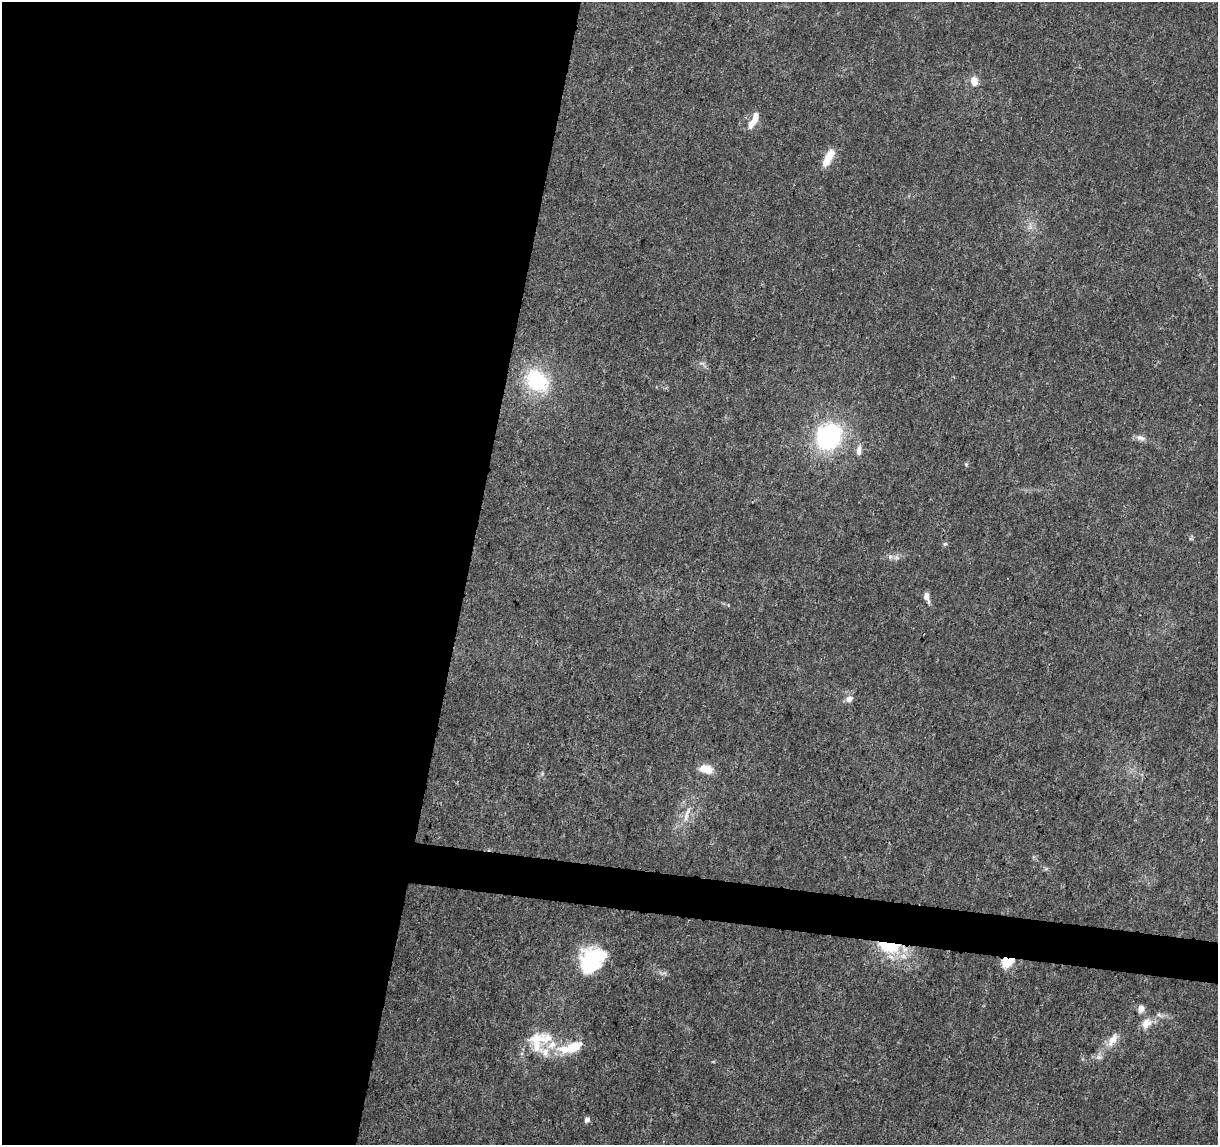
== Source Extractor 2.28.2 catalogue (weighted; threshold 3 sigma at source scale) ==
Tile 5 of 4 x 4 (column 1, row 2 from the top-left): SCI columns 3-1218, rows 2515-3657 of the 4875 x 5084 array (HDU 1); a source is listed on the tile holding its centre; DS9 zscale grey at full resolution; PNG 1220 x 1147 px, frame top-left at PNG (2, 2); no overlay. Shown black and unused: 41% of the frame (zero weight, under 3 of 5 exposures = <1% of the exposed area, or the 3 px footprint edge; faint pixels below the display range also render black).
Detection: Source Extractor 2.28.2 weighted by HDU 2 'WHT'; one run over the whole footprint, this tile lists its part. Background 0.007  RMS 0.0012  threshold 0.00538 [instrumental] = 3 sigma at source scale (4.5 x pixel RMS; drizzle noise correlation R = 1.50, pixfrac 1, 0.0396/0.0396 arcsec/px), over >= 5 px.
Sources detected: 33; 2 inside a brighter object's white glare — not listed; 7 inside a brighter listed object's ellipse — not listed separately; the other 24 listed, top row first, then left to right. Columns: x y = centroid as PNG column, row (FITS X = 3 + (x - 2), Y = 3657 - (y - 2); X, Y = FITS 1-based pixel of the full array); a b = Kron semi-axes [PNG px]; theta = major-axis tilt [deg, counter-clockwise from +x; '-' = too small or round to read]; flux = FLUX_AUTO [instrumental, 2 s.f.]
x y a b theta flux
974 81 13 9 -76 1
754 121 21 7 51 1.3
830 155 16 9 59 1.8
537 381 29 23 -44 8.7
829 436 24 21 51 16
1140 438 14 7 -17 0.61
859 450 14 6 85 0.72
966 464 5 5 - 0.16
945 544 6 4 1 0.16
897 557 9 6 -1 0.49
926 597 12 6 -72 0.74
849 699 9 8 - 0.72
708 770 10 9 - 1.4
686 817 22 6 70 1.1
889 947 31 15 -13 5.7
1007 961 10 8 18 3.3
588 967 18 15 -26 5.9
1141 1009 7 7 - 0.8
1146 1023 14 10 50 1.4
538 1038 29 15 8 3.2
1113 1040 21 9 58 1.4
571 1047 35 13 15 4
1099 1057 9 6 0 0.45
587 1120 6 5 - 0.55
Overlapping masked pixels (flux is a lower limit): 2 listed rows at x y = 889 947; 1007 961